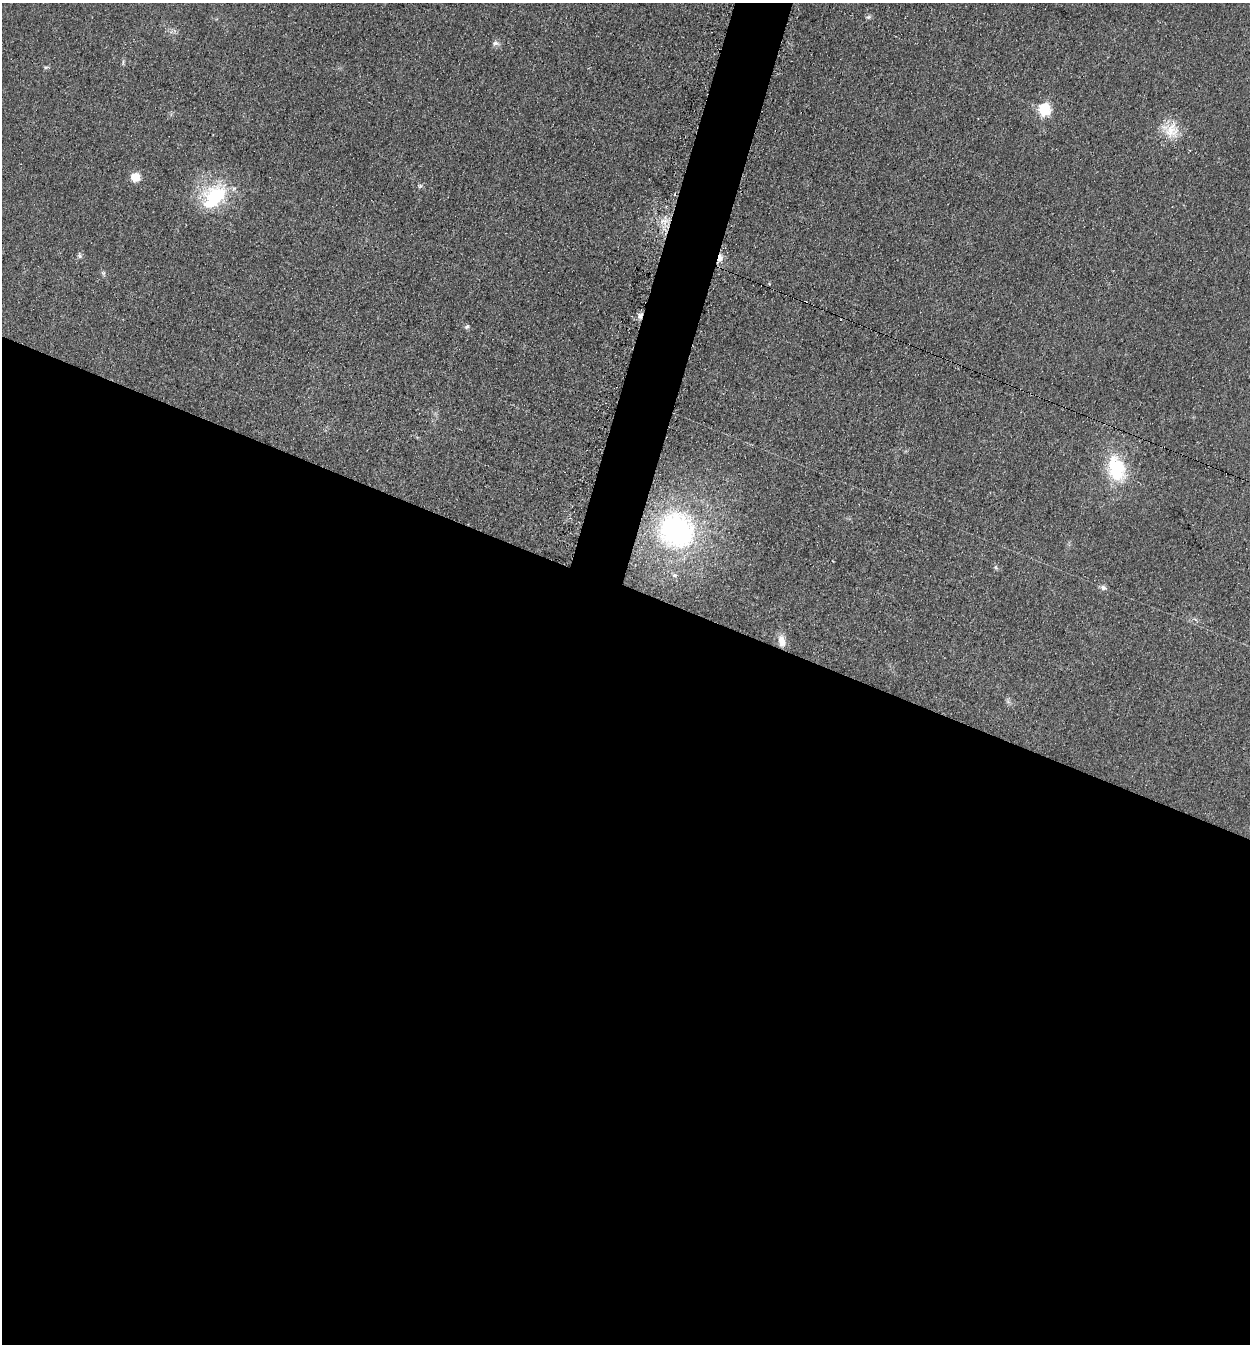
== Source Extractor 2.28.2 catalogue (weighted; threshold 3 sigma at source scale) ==
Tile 14 of 4 x 4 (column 2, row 4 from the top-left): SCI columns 1529-2776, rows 1-1342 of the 5413 x 5374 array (HDU 1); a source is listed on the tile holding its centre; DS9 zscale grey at full resolution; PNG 1252 x 1346 px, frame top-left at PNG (2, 3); no overlay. Shown black and unused: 58% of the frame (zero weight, under 2 of 3 exposures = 2% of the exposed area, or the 3 px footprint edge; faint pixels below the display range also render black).
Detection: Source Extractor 2.28.2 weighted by HDU 2 'WHT'; one run over the whole footprint, this tile lists its part. Background 0.0753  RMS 0.01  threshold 0.047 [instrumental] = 3 sigma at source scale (4.5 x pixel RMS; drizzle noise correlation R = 1.50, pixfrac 1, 0.05/0.05 arcsec/px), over >= 5 px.
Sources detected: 19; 2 cosmic-ray / hot-pixel residue — not listed; the other 17 listed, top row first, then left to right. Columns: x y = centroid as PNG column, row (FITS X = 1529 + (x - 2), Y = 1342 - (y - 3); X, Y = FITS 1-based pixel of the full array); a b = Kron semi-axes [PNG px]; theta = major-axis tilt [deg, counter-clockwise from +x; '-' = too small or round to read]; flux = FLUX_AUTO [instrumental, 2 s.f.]
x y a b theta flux
868 17 7 6 - 2.1
496 43 10 7 -2 3.4
1044 109 7 6 - 110
1172 131 23 20 63 23
135 177 9 9 - 15
214 196 40 27 46 69
664 221 12 8 -31 9.3
80 255 10 5 -80 2.3
720 258 11 6 79 7
103 273 7 5 -45 1.9
640 316 9 7 56 4.4
467 327 7 5 48 2
1117 469 29 19 -74 61
677 531 38 34 -35 200
995 567 6 4 -70 1.6
1104 588 8 7 - 3.4
782 641 15 9 -76 10
Overlapping masked pixels (flux is a lower limit): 2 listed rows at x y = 720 258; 640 316